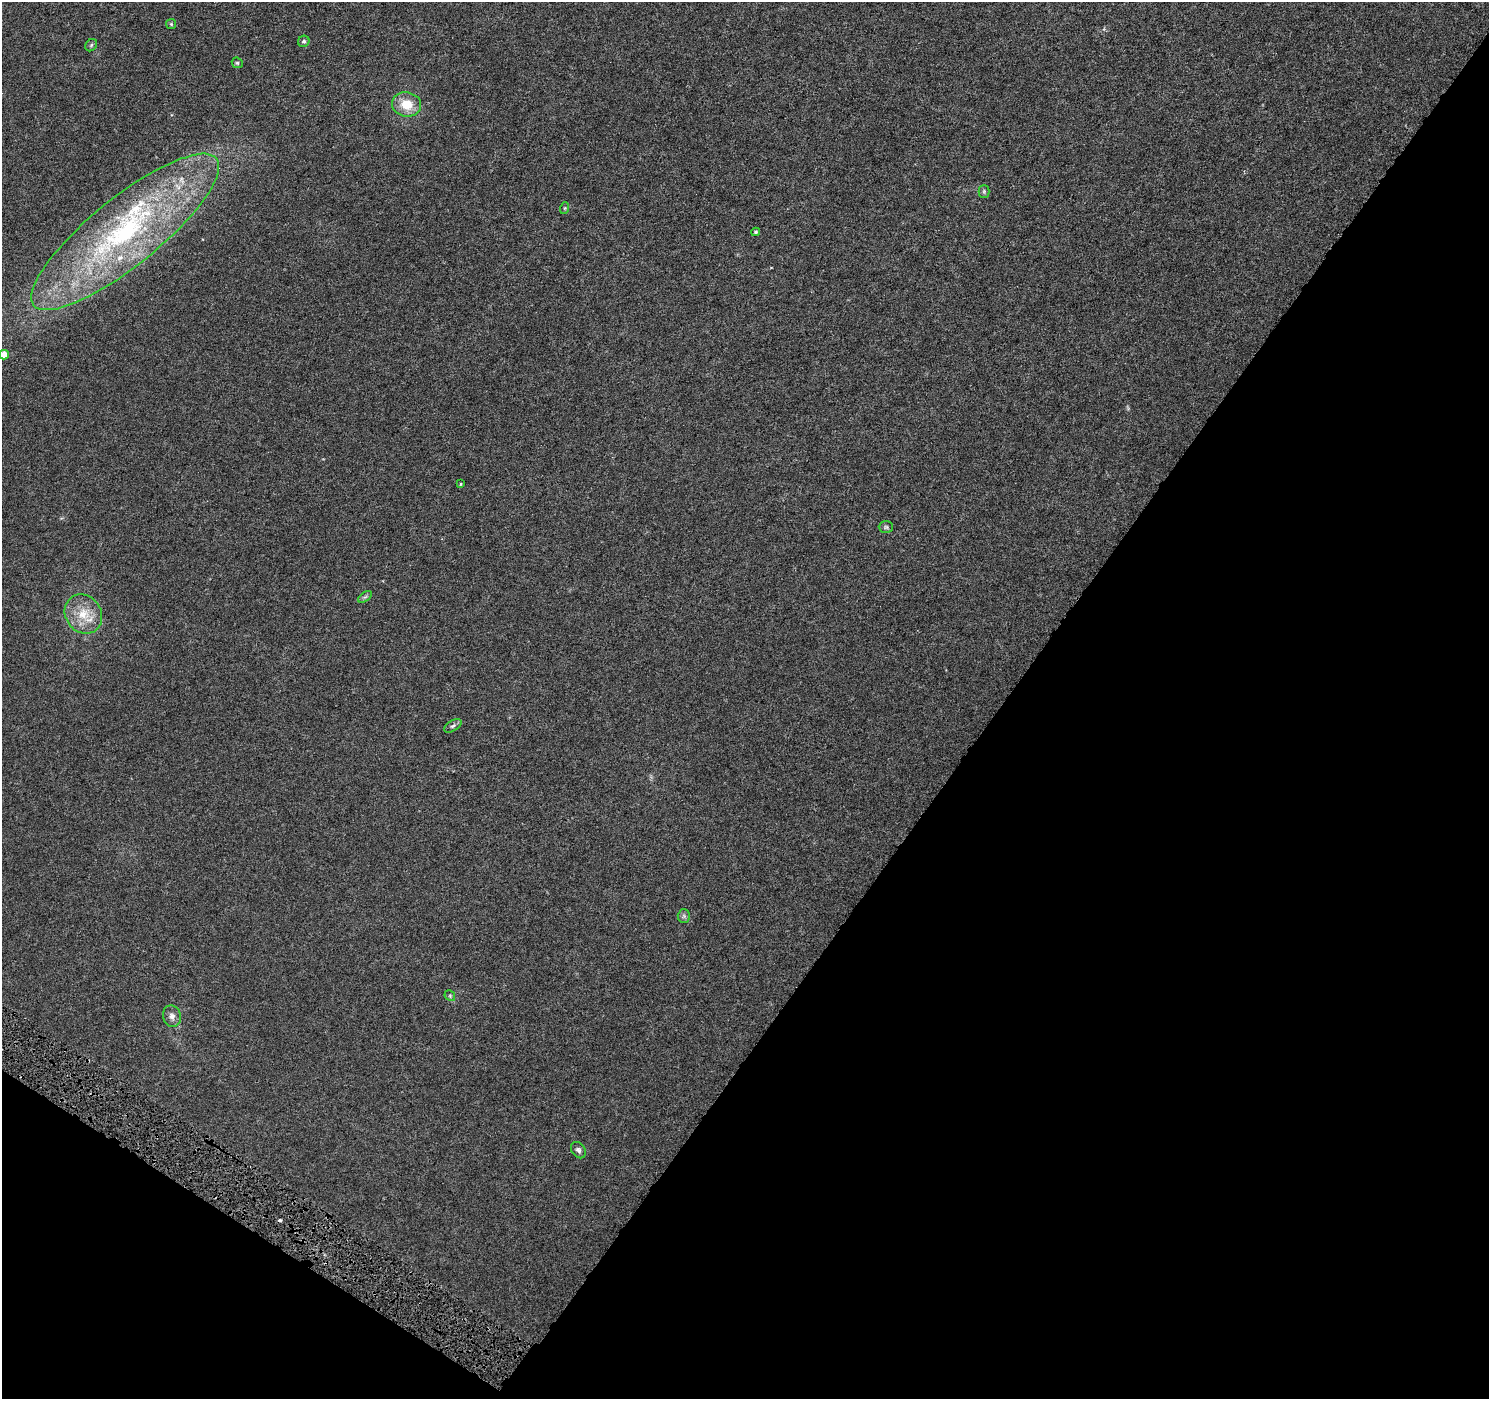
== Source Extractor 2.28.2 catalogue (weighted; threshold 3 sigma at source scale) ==
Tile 15 of 4 x 4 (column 3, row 4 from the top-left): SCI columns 2977-4463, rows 187-1583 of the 5958 x 6028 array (HDU 1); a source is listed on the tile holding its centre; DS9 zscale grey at full resolution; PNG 1491 x 1401 px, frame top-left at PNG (2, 2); each listed source drawn as its Kron ellipse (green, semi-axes under 4 px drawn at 4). Shown black and unused: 37% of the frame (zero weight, under 4 of 8 exposures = <1% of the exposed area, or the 3 px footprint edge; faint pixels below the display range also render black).
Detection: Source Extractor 2.28.2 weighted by HDU 2 'WHT'; one run over the whole footprint, this tile lists its part. Background 0.00236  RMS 8.3e-04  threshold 0.0034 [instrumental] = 3 sigma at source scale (4.09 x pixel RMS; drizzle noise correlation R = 1.36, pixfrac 0.8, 0.0396/0.0396 arcsec/px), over >= 5 px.
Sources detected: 22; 1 cosmic-ray / hot-pixel residue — neither listed nor drawn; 2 inside a brighter listed object's ellipse — not listed separately; the other 19 listed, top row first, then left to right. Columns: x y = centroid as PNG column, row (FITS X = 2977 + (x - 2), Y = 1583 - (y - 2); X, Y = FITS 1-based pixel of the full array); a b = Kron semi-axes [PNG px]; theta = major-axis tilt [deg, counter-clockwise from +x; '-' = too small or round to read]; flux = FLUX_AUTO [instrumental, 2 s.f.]
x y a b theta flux
171 24 5 5 - 0.098
304 41 6 5 - 0.16
91 45 7 5 47 0.13
237 63 6 5 - 0.12
406 104 15 12 -10 1.6
984 191 6 5 - 0.14
565 208 6 4 71 0.092
125 232 117 34 39 19
756 232 4 4 - 0.12
4 355 5 4 - 0.88
460 484 4 2 - 0.059
886 527 7 6 - 0.15
365 597 8 4 36 0.14
83 614 20 18 -53 1.8
453 726 10 5 32 0.18
684 916 6 6 - 0.17
450 996 6 4 -47 0.11
172 1016 11 9 -77 0.41
578 1150 9 6 -54 0.23
Isophote crosses this tile's border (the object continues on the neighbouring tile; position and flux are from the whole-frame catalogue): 1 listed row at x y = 4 355